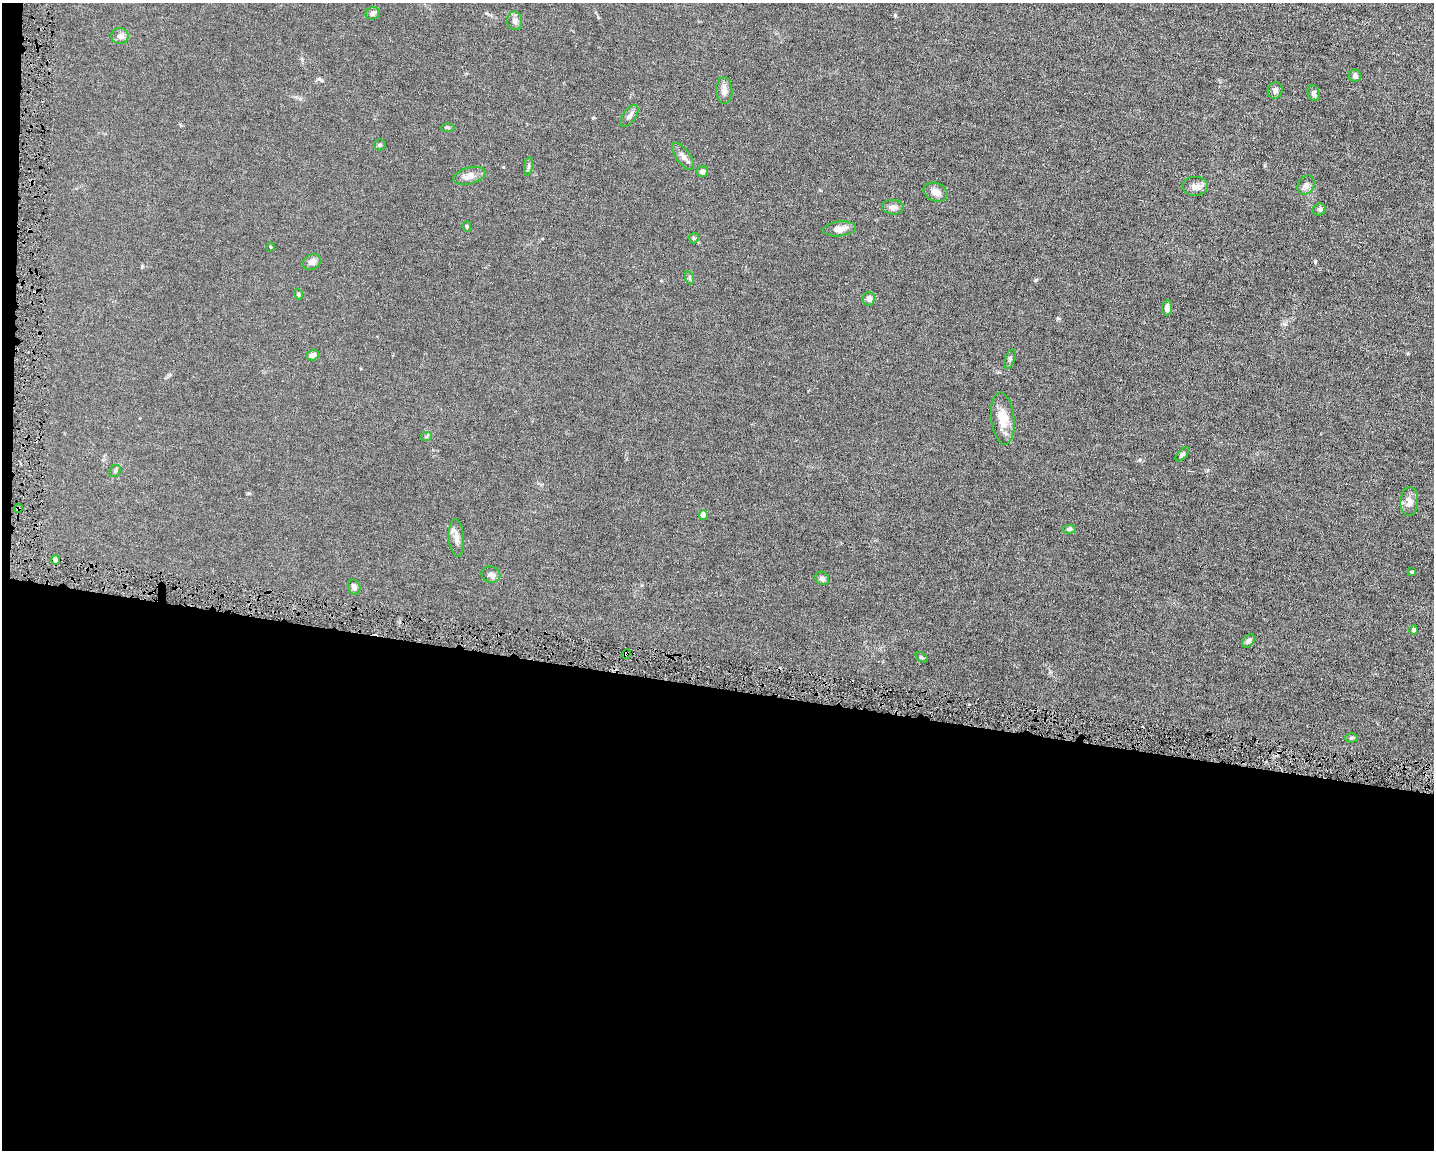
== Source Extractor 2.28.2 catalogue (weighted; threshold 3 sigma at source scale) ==
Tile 10 of 3 x 4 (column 1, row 4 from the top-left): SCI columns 219-1650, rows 1-1148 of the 4623 x 4591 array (HDU 1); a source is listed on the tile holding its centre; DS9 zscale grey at full resolution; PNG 1436 x 1152 px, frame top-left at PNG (2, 3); each listed source drawn as its Kron ellipse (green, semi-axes under 4 px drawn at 4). Shown black and unused: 41% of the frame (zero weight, under 4 of 8 exposures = <1% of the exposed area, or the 3 px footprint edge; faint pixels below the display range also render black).
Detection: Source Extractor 2.28.2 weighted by HDU 2 'WHT'; one run over the whole footprint, this tile lists its part. Background 0.0144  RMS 0.0024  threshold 0.00972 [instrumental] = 3 sigma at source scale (4.09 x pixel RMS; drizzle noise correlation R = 1.36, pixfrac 0.8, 0.05/0.05 arcsec/px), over >= 5 px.
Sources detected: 50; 1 cosmic-ray / hot-pixel residue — neither listed nor drawn; the other 49 listed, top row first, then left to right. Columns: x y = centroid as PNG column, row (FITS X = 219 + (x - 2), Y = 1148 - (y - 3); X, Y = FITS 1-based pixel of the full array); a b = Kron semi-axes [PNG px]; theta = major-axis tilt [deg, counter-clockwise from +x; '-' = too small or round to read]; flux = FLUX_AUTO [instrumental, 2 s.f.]
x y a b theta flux
373 13 7 6 - 0.7
515 21 9 7 -80 0.77
120 36 8 8 - 0.91
1355 76 6 6 - 0.63
724 90 13 8 -87 1.3
1275 90 8 7 - 0.76
1314 93 8 6 -71 0.5
629 116 12 6 54 0.82
448 127 7 3 -1 0.27
380 145 6 5 - 0.28
683 157 16 7 -54 1.1
528 166 9 4 81 0.47
702 172 5 5 - 0.66
469 176 16 8 15 1.7
1306 185 10 8 57 0.88
1196 187 13 10 0 1.2
936 192 12 9 -21 1.4
893 207 11 7 -6 0.94
1320 209 6 6 - 0.41
467 226 5 4 - 0.27
839 229 17 7 6 1.7
694 238 5 5 - 0.24
270 247 4 3 - 0.14
312 262 9 7 30 1.1
690 278 6 4 -71 0.33
298 294 5 4 - 0.27
869 299 6 6 - 0.95
1167 308 7 5 84 0.94
313 355 6 5 - 0.91
1010 359 10 5 71 0.42
1003 419 26 11 -84 3.7
426 437 6 3 19 0.27
1182 454 8 4 47 0.39
115 471 6 5 - 0.36
1409 502 14 9 86 1.5
18 509 4 4 - 0.41
703 515 5 4 - 2
1069 529 7 4 0 0.37
456 538 18 7 -86 1.4
55 560 4 4 - 1
1412 572 4 3 - 0.21
491 575 9 8 - 0.95
822 578 7 6 - 0.69
354 587 8 6 -67 0.77
1414 630 5 4 - 0.39
1249 641 7 5 52 0.64
626 654 5 4 - 0.5
921 657 7 3 -35 0.29
1352 738 6 4 2 0.34
Overlapping masked pixels (flux is a lower limit): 2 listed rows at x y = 18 509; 626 654
Unlisted compact peaks at least as high as the median listed source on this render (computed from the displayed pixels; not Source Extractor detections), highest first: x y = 895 15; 1036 280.